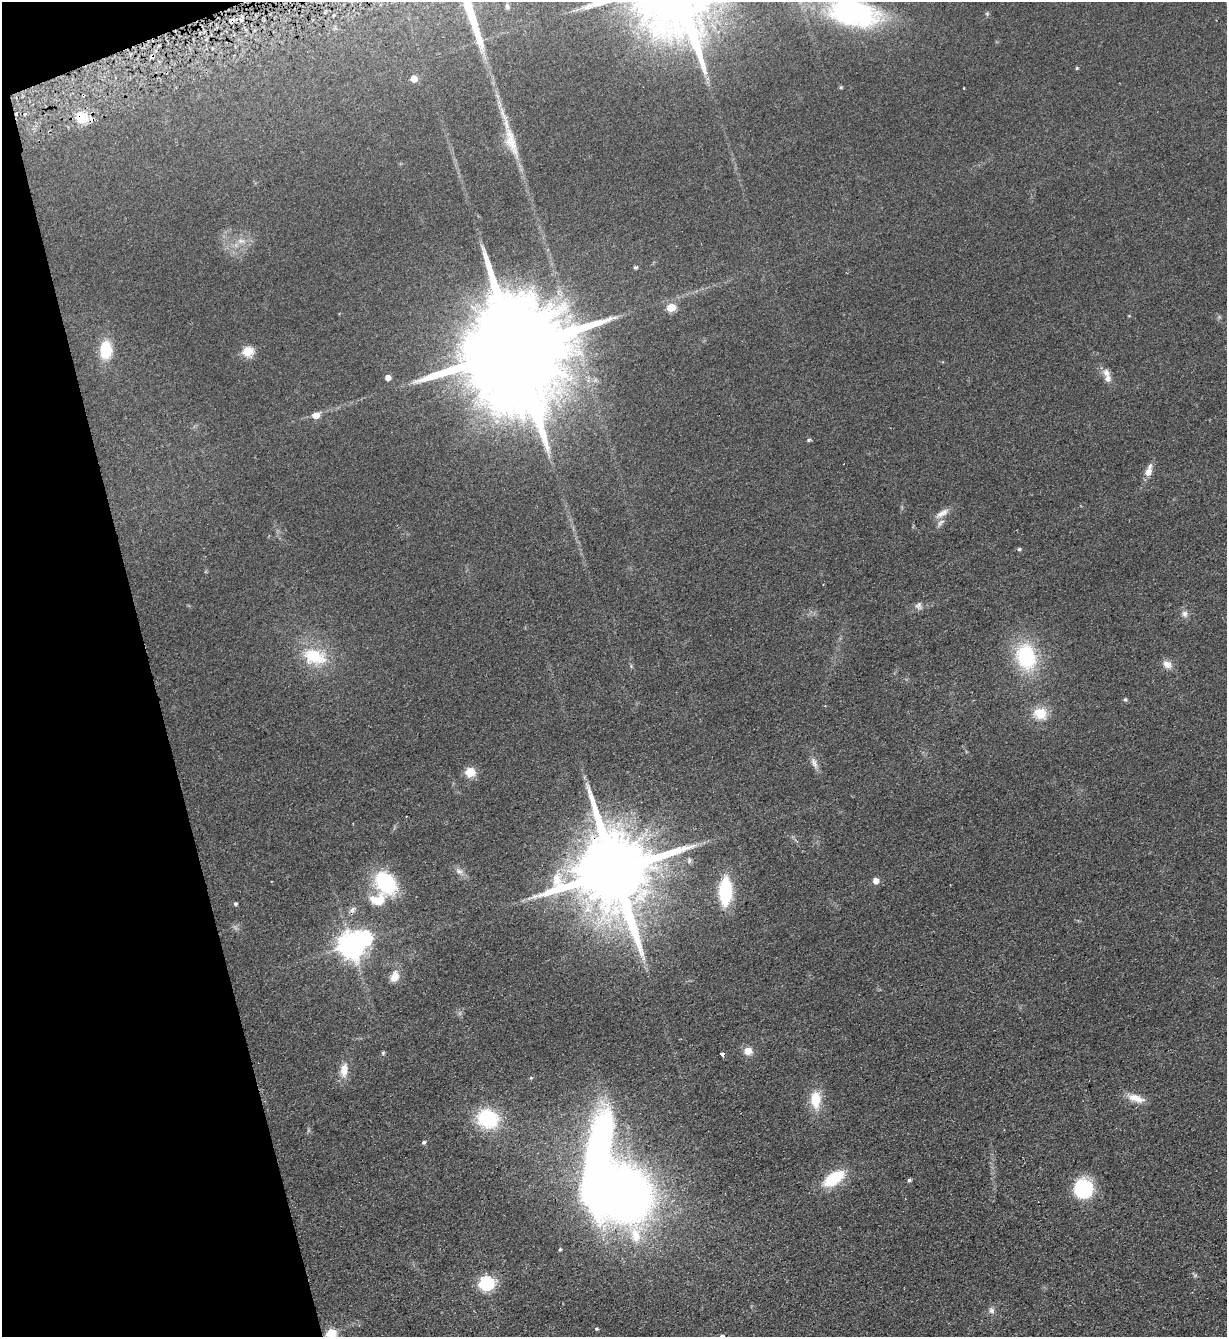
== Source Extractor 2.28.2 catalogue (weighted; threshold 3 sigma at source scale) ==
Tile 5 of 4 x 4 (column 1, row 2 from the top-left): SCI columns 297-1521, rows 2727-4061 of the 5367 x 5452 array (HDU 1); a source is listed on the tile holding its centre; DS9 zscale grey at full resolution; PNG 1229 x 1339 px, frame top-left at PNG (2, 2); no overlay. Shown black and unused: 13% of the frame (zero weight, under 2 of 3 exposures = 3% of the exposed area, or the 3 px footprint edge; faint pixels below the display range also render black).
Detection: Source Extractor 2.28.2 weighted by HDU 2 'WHT'; one run over the whole footprint, this tile lists its part. Background 0.0637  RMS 0.0093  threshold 0.0417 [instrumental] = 3 sigma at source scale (4.5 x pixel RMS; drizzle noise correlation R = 1.50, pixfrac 1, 0.05/0.05 arcsec/px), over >= 5 px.
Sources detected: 72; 2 inside a brighter object's white glare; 5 cosmic-ray / hot-pixel residue — not listed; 2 inside a brighter listed object's ellipse — not listed separately; the other 63 listed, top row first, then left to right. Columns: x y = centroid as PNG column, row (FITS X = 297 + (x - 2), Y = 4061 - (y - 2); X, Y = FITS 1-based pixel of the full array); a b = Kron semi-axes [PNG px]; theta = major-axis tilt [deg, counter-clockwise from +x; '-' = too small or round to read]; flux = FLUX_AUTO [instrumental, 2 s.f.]
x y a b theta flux
507 7 6 4 -77 1.9
853 12 61 31 -12 170
987 14 5 5 - 1.3
241 20 6 4 -71 1.6
152 56 8 4 54 1.9
1077 68 4 4 - 1
413 79 5 5 - 14
841 87 6 4 44 1
82 118 14 12 -26 19
511 141 51 14 -73 30
241 241 12 7 -1 6.3
635 267 5 4 - 1.9
671 307 5 5 - 28
515 349 42 22 -77 41000
106 350 16 11 -89 32
247 351 6 5 - 51
1107 373 12 10 -55 5.9
388 378 5 4 - 7.2
316 415 6 5 - 11
809 440 5 4 - 1.7
1148 472 15 8 71 7.4
942 513 22 7 31 7.1
940 523 14 6 52 4
1019 549 5 4 - 1.6
919 606 10 10 - 3.9
1185 614 10 8 -78 4.1
314 656 33 22 -15 42
1026 656 27 19 -73 75
1167 664 13 9 -31 6.8
631 666 5 5 - 1.1
1125 699 5 4 - 1.5
1040 713 14 11 -15 21
814 763 17 7 -67 5.5
470 772 10 9 - 14
459 871 12 7 -37 4.8
614 871 24 18 -76 17000
875 881 5 5 - 8
385 882 28 20 -52 62
725 891 25 11 89 60
235 904 4 4 - 1.6
353 910 10 7 40 3.4
351 945 9 8 - 1100
395 976 15 10 71 9.5
460 1013 7 4 71 1.8
748 1051 8 8 - 9.3
383 1053 6 5 - 1.4
722 1054 4 3 - 20
344 1070 20 10 84 12
531 1078 4 3 - 1.3
1136 1098 22 9 -17 12
815 1100 22 13 -90 21
488 1118 20 17 -18 63
423 1142 5 4 - 1.9
834 1178 26 13 34 36
909 1180 5 4 - 1.8
1084 1188 19 18 - 55
626 1195 49 40 -83 660
560 1249 4 3 - 1.3
486 1283 7 6 - 180
991 1310 9 7 -64 3.3
597 1329 4 4 - 1.3
331 1333 6 5 - 52
722 1336 6 5 - 2.5
Overlapping masked pixels (flux is a lower limit): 4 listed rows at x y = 152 56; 82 118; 515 349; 614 871
Isophote crosses this tile's border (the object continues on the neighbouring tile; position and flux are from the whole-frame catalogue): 3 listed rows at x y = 853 12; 331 1333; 722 1336